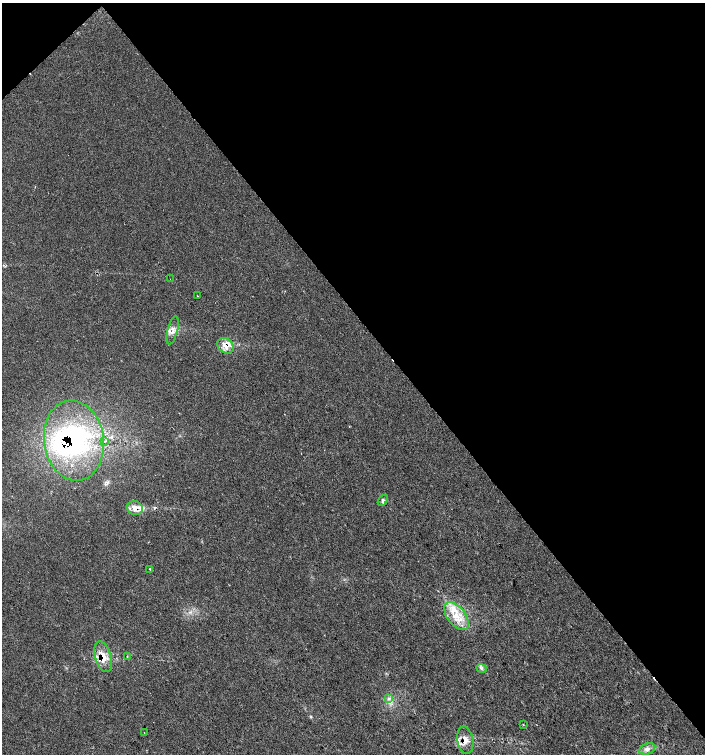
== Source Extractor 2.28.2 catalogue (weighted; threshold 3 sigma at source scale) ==
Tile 3 of 4 x 4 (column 3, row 1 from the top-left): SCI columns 2963-4368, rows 4516-6019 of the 5987 x 6019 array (HDU 1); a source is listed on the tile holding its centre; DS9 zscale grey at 2 x 2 block average (1 PNG px = mean of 2 x 2 image px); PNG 707 x 756 px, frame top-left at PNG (2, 3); each listed source drawn as its Kron ellipse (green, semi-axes under 4 px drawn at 4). Shown black and unused: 43% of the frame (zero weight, under 2 of 3 exposures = <1% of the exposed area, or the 3 px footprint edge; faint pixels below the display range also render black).
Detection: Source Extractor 2.28.2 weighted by HDU 2 'WHT'; one run over the whole footprint, this tile lists its part. Background 0.0199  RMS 0.006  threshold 0.027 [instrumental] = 3 sigma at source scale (4.5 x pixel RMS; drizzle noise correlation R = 1.50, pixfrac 1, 0.0396/0.0396 arcsec/px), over >= 5 px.
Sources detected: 26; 2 inside a brighter object's white glare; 2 cosmic-ray / hot-pixel residue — neither listed nor drawn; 4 inside a brighter listed object's ellipse — not listed separately; the other 18 listed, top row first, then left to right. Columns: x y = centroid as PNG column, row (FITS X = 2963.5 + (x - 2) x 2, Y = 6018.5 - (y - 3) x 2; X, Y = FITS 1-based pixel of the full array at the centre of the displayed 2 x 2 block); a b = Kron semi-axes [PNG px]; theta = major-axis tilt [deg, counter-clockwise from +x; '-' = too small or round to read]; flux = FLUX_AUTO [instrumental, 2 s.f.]
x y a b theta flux
170 279 2 2 - 1.1
197 296 2 2 - 0.8
173 330 14 5 76 8.4
225 346 9 7 -37 16
74 441 40 30 -82 210
105 441 3 2 - 1
383 500 6 4 52 3.3
135 508 8 7 - 11
150 569 3 2 - 0.74
456 616 16 9 -51 25
103 657 16 8 -74 19
127 657 2 2 - 1
481 668 5 3 - 2.4
389 699 4 2 - 1.7
523 724 2 2 - 1.6
144 732 2 2 - 0.87
465 740 14 8 -80 13
647 749 8 5 20 6.2
Overlapping masked pixels (flux is a lower limit): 5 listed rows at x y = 225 346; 74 441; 135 508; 103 657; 465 740
Diffuse or blended objects may show on this block-average render without a row.